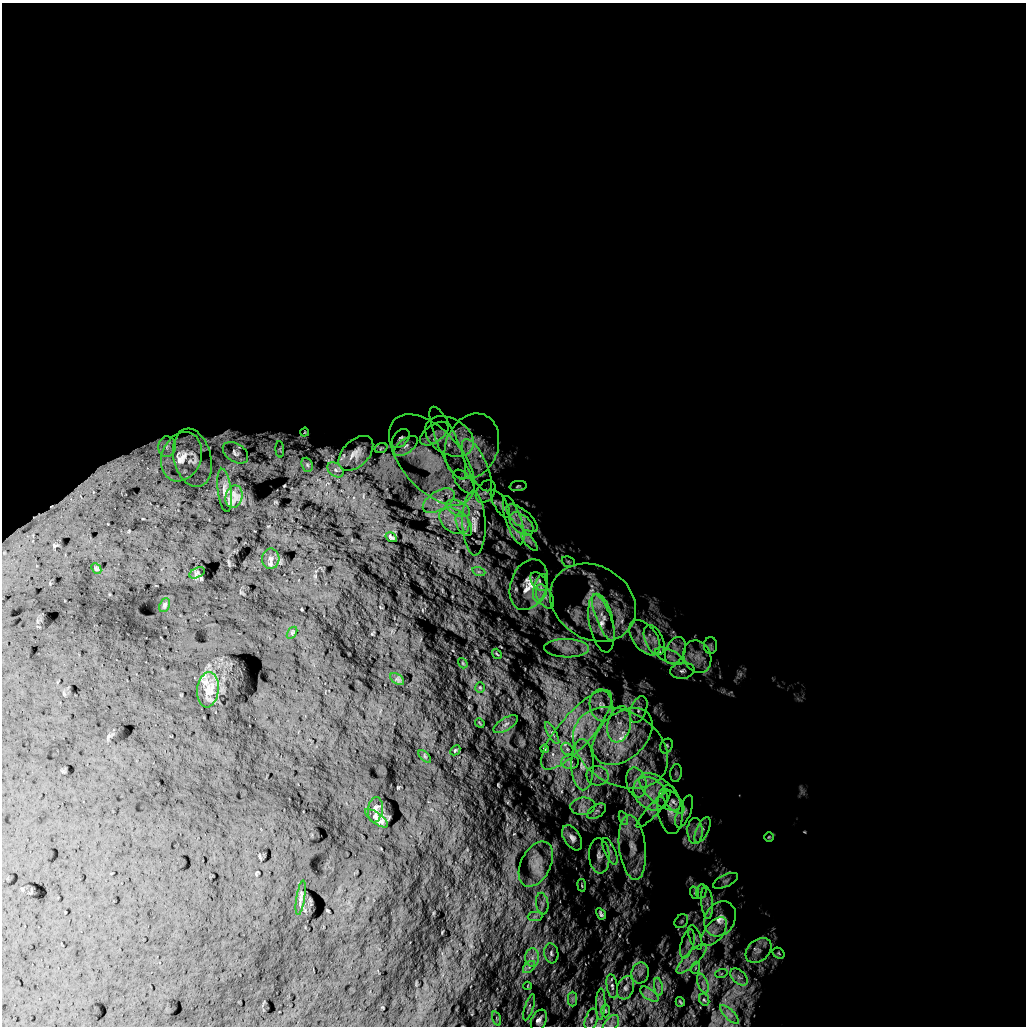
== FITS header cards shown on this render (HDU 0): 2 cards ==
NAXIS1  =                 1024 /
NAXIS2  =                 1024 /

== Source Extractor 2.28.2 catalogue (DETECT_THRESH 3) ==
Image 1024 x 1024 px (HDU 0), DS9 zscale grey, 1 PNG px = 1 image px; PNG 1028 x 1028 px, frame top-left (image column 1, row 1024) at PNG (2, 3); each listed source drawn as its Kron ellipse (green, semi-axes under 4 px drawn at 4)
Background 5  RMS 760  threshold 2270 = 3 sigma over >= 5 px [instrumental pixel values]
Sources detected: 140; all 140 listed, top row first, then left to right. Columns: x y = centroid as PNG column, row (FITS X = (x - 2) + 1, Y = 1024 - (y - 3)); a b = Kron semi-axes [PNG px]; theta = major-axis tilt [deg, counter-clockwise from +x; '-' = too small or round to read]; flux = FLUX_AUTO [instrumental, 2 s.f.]
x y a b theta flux
304 432 4 3 - 4.8e+04
434 434 16 8 35 4.2e+05
449 436 26 18 -30 1.5e+06
401 438 11 7 49 1.8e+05
448 443 39 10 -67 9.5e+05
406 446 14 7 37 3.3e+05
472 446 34 26 68 2.8e+06
167 447 10 8 87 3.3e+05
381 448 6 5 - 7.9e+04
280 449 8 3 -85 6.2e+04
235 453 14 9 -33 2.7e+05
356 453 21 13 45 7.4e+05
182 457 25 19 68 1.3e+06
192 458 30 18 -76 6.1e+05
432 460 55 30 -49 3.9e+06
307 465 7 5 -68 9.6e+04
477 465 28 9 -65 1.1e+06
335 470 9 6 -41 1.6e+05
464 481 14 7 -51 2.9e+05
518 486 8 5 9 1.0e+05
225 490 22 7 -83 2.9e+05
486 492 12 8 57 2.7e+05
234 496 11 8 75 4.3e+05
439 501 18 9 32 7.0e+05
500 504 16 6 -60 2.4e+05
458 508 13 7 -27 4.5e+05
522 518 19 8 -40 4.8e+05
514 520 25 7 -72 7.0e+05
454 521 16 11 -35 7.6e+05
474 523 32 11 -88 8.9e+05
521 524 14 8 -43 4.9e+05
464 525 12 7 -63 3.1e+05
391 537 6 3 -32 9.1e+04
529 541 11 4 -50 1.8e+05
271 559 10 8 86 2.3e+05
568 562 7 5 -23 9.4e+04
96 569 6 4 -48 7.1e+04
479 572 7 4 -18 1.0e+05
197 573 8 4 25 7.3e+04
539 582 11 6 -52 1.5e+05
529 585 26 18 70 1.0e+06
541 588 14 7 76 3.7e+05
545 596 13 7 -61 3.2e+05
593 603 45 36 -31 3.6e+06
165 605 7 5 65 8.8e+04
604 618 25 7 -68 6.8e+05
601 623 30 12 -79 1.1e+06
292 633 7 4 57 6.1e+04
645 638 20 12 -52 9.1e+05
654 640 16 9 -66 4.6e+05
711 645 8 6 90 1.3e+05
567 648 22 9 -1 5.9e+05
675 651 14 9 63 5.3e+05
497 654 5 2 - 5.0e+04
669 656 15 6 -24 3.4e+05
697 657 17 13 -68 7.5e+05
463 663 6 3 -53 4.6e+04
682 671 12 8 8 3.0e+05
397 679 8 5 -33 1.3e+05
480 687 5 4 - 6.8e+04
208 690 17 11 84 5.8e+05
601 705 16 11 -80 6.3e+05
639 709 14 8 69 3.2e+05
480 723 5 2 - 4.5e+04
506 724 14 6 32 1.7e+05
619 724 18 11 78 9.2e+05
576 730 51 16 49 3.0e+06
552 733 12 4 -61 1.5e+05
622 736 34 23 41 3.3e+06
666 746 8 6 64 1.2e+05
621 748 50 37 -30 6.8e+06
545 749 4 3 - 6.1e+04
567 749 7 5 -47 1.2e+05
455 750 6 3 44 6.5e+04
425 756 8 3 -45 5.2e+04
570 762 9 7 3 1.6e+05
583 765 26 11 -89 7.5e+05
676 773 9 5 82 1.2e+05
597 776 11 10 - 3.5e+05
636 782 15 10 -75 6.2e+05
660 792 25 12 -41 1.1e+06
651 794 19 14 -44 1.3e+06
673 802 14 7 -49 3.1e+05
583 806 12 9 5 3.6e+05
654 809 24 5 47 3.5e+05
375 810 13 7 82 1.8e+05
670 810 24 12 -83 8.0e+05
597 811 11 6 34 1.6e+05
684 812 17 6 69 3.0e+05
377 818 14 5 -37 2.5e+05
623 818 7 4 -72 1.3e+05
702 830 14 6 65 2.7e+05
695 831 13 7 -90 4.0e+05
769 837 5 4 - 6.2e+04
572 838 14 8 -58 2.8e+05
632 847 32 13 -83 1.4e+06
610 851 14 5 -66 2.1e+05
599 856 18 10 -85 4.0e+05
536 864 24 15 63 7.2e+05
726 881 13 6 25 2.0e+05
582 885 6 3 -81 5.5e+04
701 892 7 5 79 1.2e+05
695 893 6 4 -70 8.2e+04
301 898 17 3 81 1.5e+05
707 903 16 6 -84 3.6e+05
542 904 11 6 -81 1.8e+05
601 914 6 3 -61 1.2e+05
535 916 7 4 1 1.2e+05
720 919 18 15 59 9.5e+05
681 921 7 6 - 1.2e+05
714 931 17 9 51 6.2e+05
695 937 13 5 -68 2.0e+05
687 944 15 6 75 3.2e+05
758 950 14 10 42 4.4e+05
551 953 10 7 -81 1.8e+05
779 953 6 5 - 8.2e+04
532 958 9 7 90 3.1e+05
692 959 20 7 44 5.5e+05
529 967 7 4 45 1.4e+05
695 968 6 4 71 7.8e+04
640 973 10 8 77 2.8e+05
721 974 6 4 18 7.2e+04
739 977 10 6 -44 2.3e+05
703 984 10 5 -68 2.2e+05
528 986 4 3 - 4.1e+04
612 986 12 5 -80 1.9e+05
658 987 9 4 -81 1.3e+05
625 988 12 8 73 3.0e+05
649 994 11 5 -35 2.3e+05
572 999 7 4 90 1.1e+05
704 1000 6 5 - 8.9e+04
680 1002 5 2 - 5.6e+04
601 1004 16 4 88 2.3e+05
529 1007 14 4 72 1.4e+05
605 1011 7 3 -89 5.7e+04
730 1014 12 4 -45 2.2e+05
497 1019 7 3 -71 7.7e+04
539 1020 11 7 64 2.2e+05
591 1020 11 6 71 1.9e+05
611 1024 10 6 52 1.9e+05